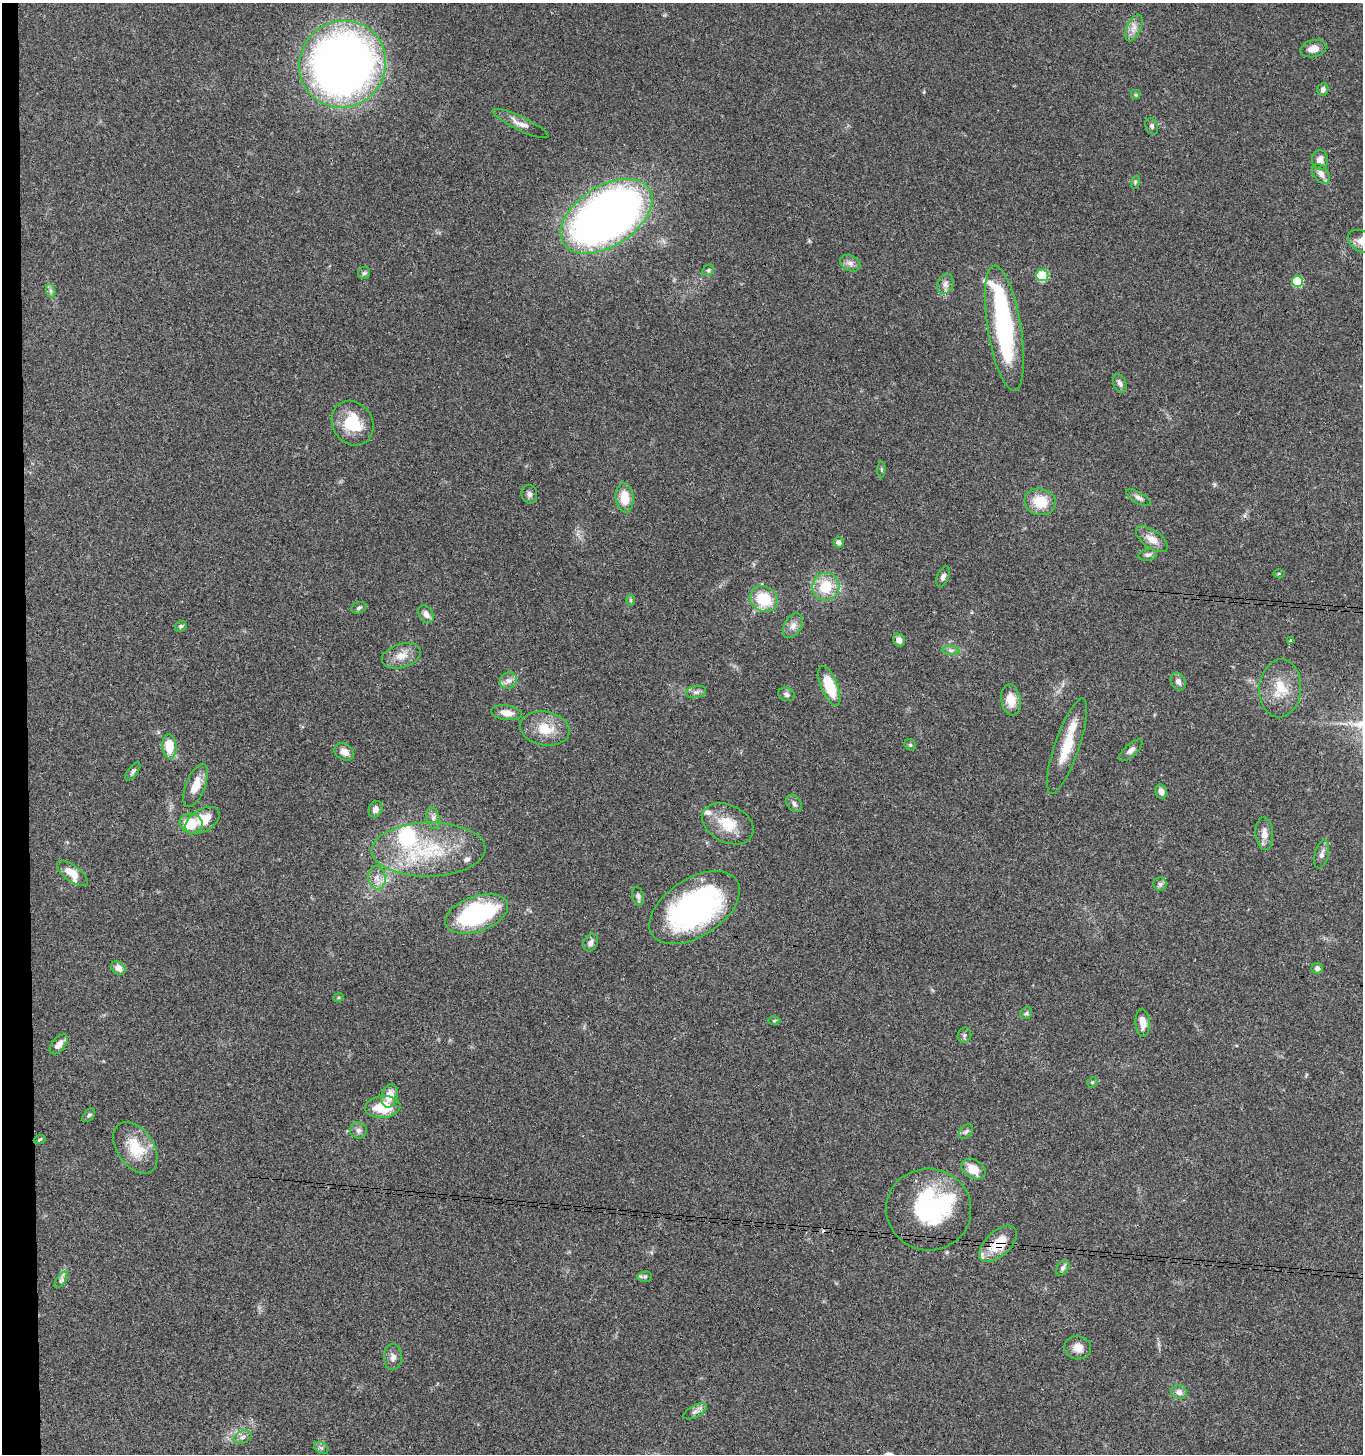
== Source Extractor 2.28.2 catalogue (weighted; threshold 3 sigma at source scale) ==
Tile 4 of 3 x 3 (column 1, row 2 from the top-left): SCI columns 205-1565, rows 1459-2910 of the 4444 x 4370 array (HDU 1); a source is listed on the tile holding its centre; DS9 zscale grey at full resolution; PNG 1365 x 1456 px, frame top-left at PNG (2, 3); each listed source drawn as its Kron ellipse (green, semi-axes under 4 px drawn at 4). Shown black and unused: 2% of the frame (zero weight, under 3 of 4 exposures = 6% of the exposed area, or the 3 px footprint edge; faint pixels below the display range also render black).
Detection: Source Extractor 2.28.2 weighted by HDU 2 'WHT'; one run over the whole footprint, this tile lists its part. Background 0.0688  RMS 0.0053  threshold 0.0241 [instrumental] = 3 sigma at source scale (4.5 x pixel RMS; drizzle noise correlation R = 1.50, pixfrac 1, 0.05/0.05 arcsec/px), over >= 5 px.
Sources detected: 111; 2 inside a brighter object's white glare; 1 cosmic-ray / hot-pixel residue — neither listed nor drawn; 4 inside a brighter listed object's ellipse — not listed separately; the other 104 listed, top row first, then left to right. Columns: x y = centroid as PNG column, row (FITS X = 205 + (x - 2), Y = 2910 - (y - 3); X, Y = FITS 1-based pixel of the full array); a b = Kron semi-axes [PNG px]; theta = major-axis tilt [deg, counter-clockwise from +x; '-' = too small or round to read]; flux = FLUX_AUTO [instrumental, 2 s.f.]
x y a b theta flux
1134 28 14 7 66 3.5
1313 49 13 8 13 4.8
343 64 44 42 43 400
1323 89 6 5 - 1.8
1136 95 5 4 - 0.79
520 123 31 7 -26 4.4
1152 126 8 6 -73 1.4
1320 160 10 8 -88 3.5
1321 174 11 7 -54 3.2
1135 182 7 4 72 0.74
606 216 51 30 33 430
1362 242 15 10 -28 5.2
850 263 11 7 -28 2.4
708 270 6 5 - 0.97
364 273 6 6 - 0.94
1042 275 6 6 - 32
1297 281 5 5 - 24
945 284 10 7 69 2.5
51 291 7 4 -71 1.1
1004 328 63 17 -81 78
1120 383 9 6 -64 2.2
353 423 23 20 -58 19
881 469 8 4 -89 0.87
529 494 9 7 -79 2
625 498 15 9 -84 9.1
1138 498 14 5 -31 2
1040 502 16 13 -16 13
1152 539 18 9 -34 5.3
839 542 5 5 - 2.1
1148 555 9 5 8 1.5
1279 574 5 3 - 0.52
943 576 11 5 66 1.8
826 587 14 13 - 15
764 599 15 12 -29 17
630 600 6 4 90 0.7
359 608 8 5 21 1.3
426 614 10 6 -57 2.6
181 626 6 5 - 0.89
793 626 13 8 59 3.4
899 640 7 6 - 2.4
1290 641 3 3 - 2.1
951 650 9 4 -8 1.4
401 656 20 11 16 6.7
508 681 9 8 - 2.7
1178 681 9 7 -65 2.3
829 686 21 8 -68 17
1280 688 29 21 86 15
696 692 10 6 10 1.8
786 694 8 6 -22 1.7
1011 700 16 10 -80 7.5
507 713 15 7 -8 4.8
545 729 25 16 -11 12
910 745 6 5 - 0.87
169 746 12 7 -85 13
1067 746 50 12 71 18
1131 750 15 6 42 2.2
344 752 10 8 -31 4.1
133 771 11 5 53 1.3
196 785 23 9 68 8.4
1161 791 7 5 -76 2.5
794 803 9 6 -56 1.9
375 809 8 6 67 2.4
433 818 11 6 -76 2.1
203 820 19 11 30 11
191 823 11 10 - 14
728 824 27 18 -27 14
1264 834 16 9 -86 4.5
428 850 57 27 1 45
1322 854 14 7 76 2.4
72 873 18 8 -37 7.7
377 878 11 8 -82 3.9
1160 884 7 6 - 1.5
638 896 10 5 -79 1.7
695 908 50 29 33 120
477 914 33 17 19 67
591 943 9 7 62 2.5
118 968 8 6 -37 3.4
1317 969 5 5 - 1.7
338 998 5 3 - 0.58
1026 1013 6 5 - 1
774 1021 6 4 1 0.72
1143 1023 14 7 -86 5.3
964 1035 8 6 65 1.3
59 1044 12 6 50 3.6
1092 1082 5 4 - 0.68
390 1096 12 8 74 6.6
383 1107 18 11 6 16
89 1115 8 5 49 1.1
359 1130 8 8 - 2
966 1132 8 5 48 1.2
40 1139 6 3 19 0.63
135 1148 29 18 -55 16
973 1169 13 9 -31 8.4
929 1209 42 41 - 59
998 1244 23 12 43 15
1063 1268 8 5 54 1.4
645 1277 7 5 7 1.1
61 1280 9 4 54 1.5
1078 1348 13 11 -9 5.3
393 1357 13 9 90 2.8
1179 1392 8 7 - 3.1
695 1411 13 6 27 2.2
243 1437 9 6 26 1.9
321 1448 7 5 -30 1.2
Overlapping masked pixels (flux is a lower limit): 2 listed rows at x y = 929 1209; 998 1244
Isophote crosses this tile's border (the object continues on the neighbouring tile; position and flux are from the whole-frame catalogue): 1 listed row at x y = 1362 242